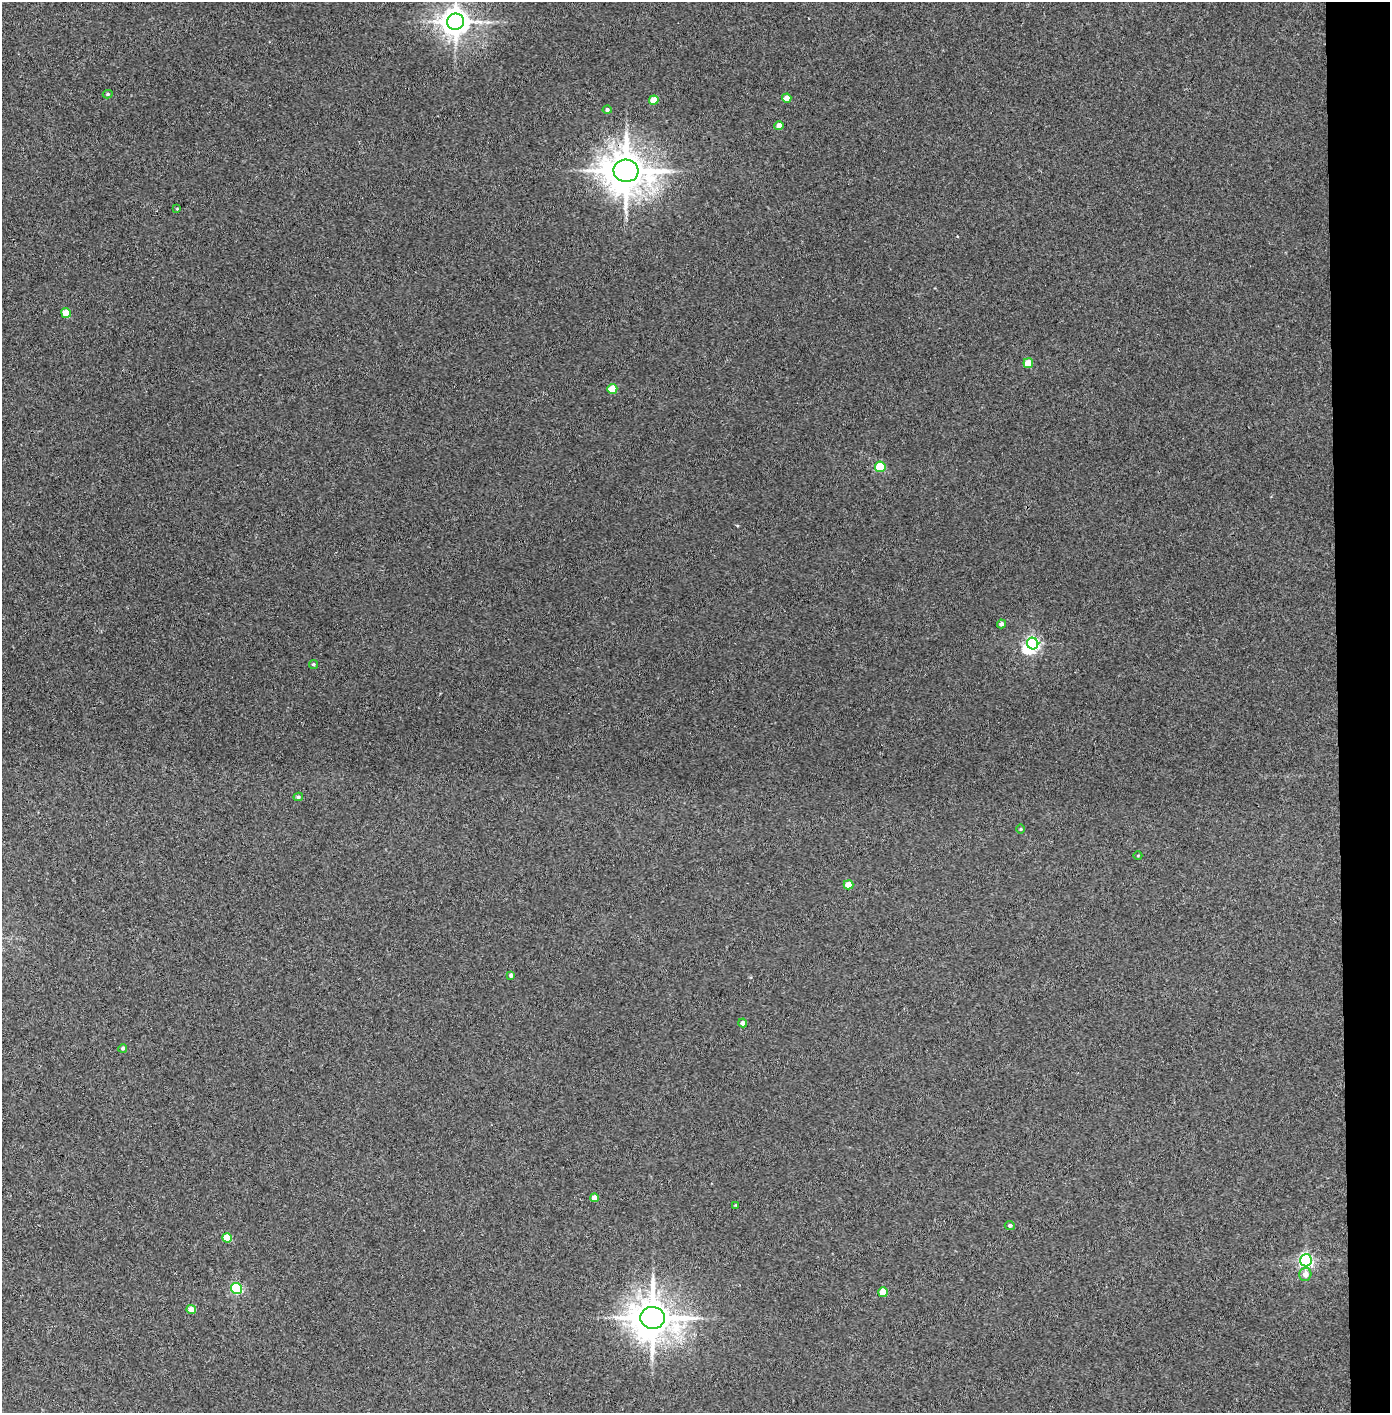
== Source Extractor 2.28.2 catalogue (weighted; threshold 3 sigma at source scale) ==
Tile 6 of 3 x 3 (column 3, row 2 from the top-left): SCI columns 2855-4242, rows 1415-2825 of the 4321 x 4242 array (HDU 1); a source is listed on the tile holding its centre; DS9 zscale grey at full resolution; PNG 1392 x 1415 px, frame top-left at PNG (2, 2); each listed source drawn as its Kron ellipse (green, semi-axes under 4 px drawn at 4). Shown black and unused: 4% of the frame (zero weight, under 3 of 4 exposures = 6% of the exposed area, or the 3 px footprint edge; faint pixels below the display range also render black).
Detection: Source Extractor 2.28.2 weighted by HDU 2 'WHT'; one run over the whole footprint, this tile lists its part. Background 0.0767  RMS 0.0062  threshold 0.0277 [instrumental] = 3 sigma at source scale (4.5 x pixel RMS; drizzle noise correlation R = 1.50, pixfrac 1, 0.05/0.05 arcsec/px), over >= 5 px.
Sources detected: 33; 1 inside a brighter object's white glare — neither listed nor drawn; the other 32 listed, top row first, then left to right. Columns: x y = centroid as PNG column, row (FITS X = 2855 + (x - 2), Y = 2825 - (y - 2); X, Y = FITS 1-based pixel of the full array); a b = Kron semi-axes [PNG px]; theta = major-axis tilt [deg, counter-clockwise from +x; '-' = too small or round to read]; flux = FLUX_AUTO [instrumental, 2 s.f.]
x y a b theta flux
455 22 8 8 - 820
108 94 5 4 - 0.85
787 98 4 4 - 5.8
654 100 5 4 - 10
607 110 4 4 - 1.1
779 126 4 4 - 5.6
626 171 12 11 - 2100
177 209 4 4 - 0.53
66 313 5 4 - 13
1028 363 5 5 - 12
612 389 5 5 - 13
880 467 5 5 - 30
1001 624 4 4 - 1.7
1033 643 6 5 - 140
313 664 4 4 - 0.9
298 797 5 4 - 0.99
1021 829 5 3 - 0.53
1138 855 4 3 - 0.52
849 885 5 4 - 8.8
511 975 4 3 - 1.4
743 1023 4 4 - 2.2
123 1048 4 4 - 1.1
594 1198 4 4 - 6.1
735 1205 4 2 - 0.4
1010 1225 5 4 - 1.3
227 1238 5 4 - 18
1306 1260 6 6 - 130
1305 1274 7 6 - 4.6
236 1288 5 5 - 74
883 1292 5 4 - 13
191 1309 5 4 - 7.2
652 1318 12 11 - 1900
Overlapping masked pixels (flux is a lower limit): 1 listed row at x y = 626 171